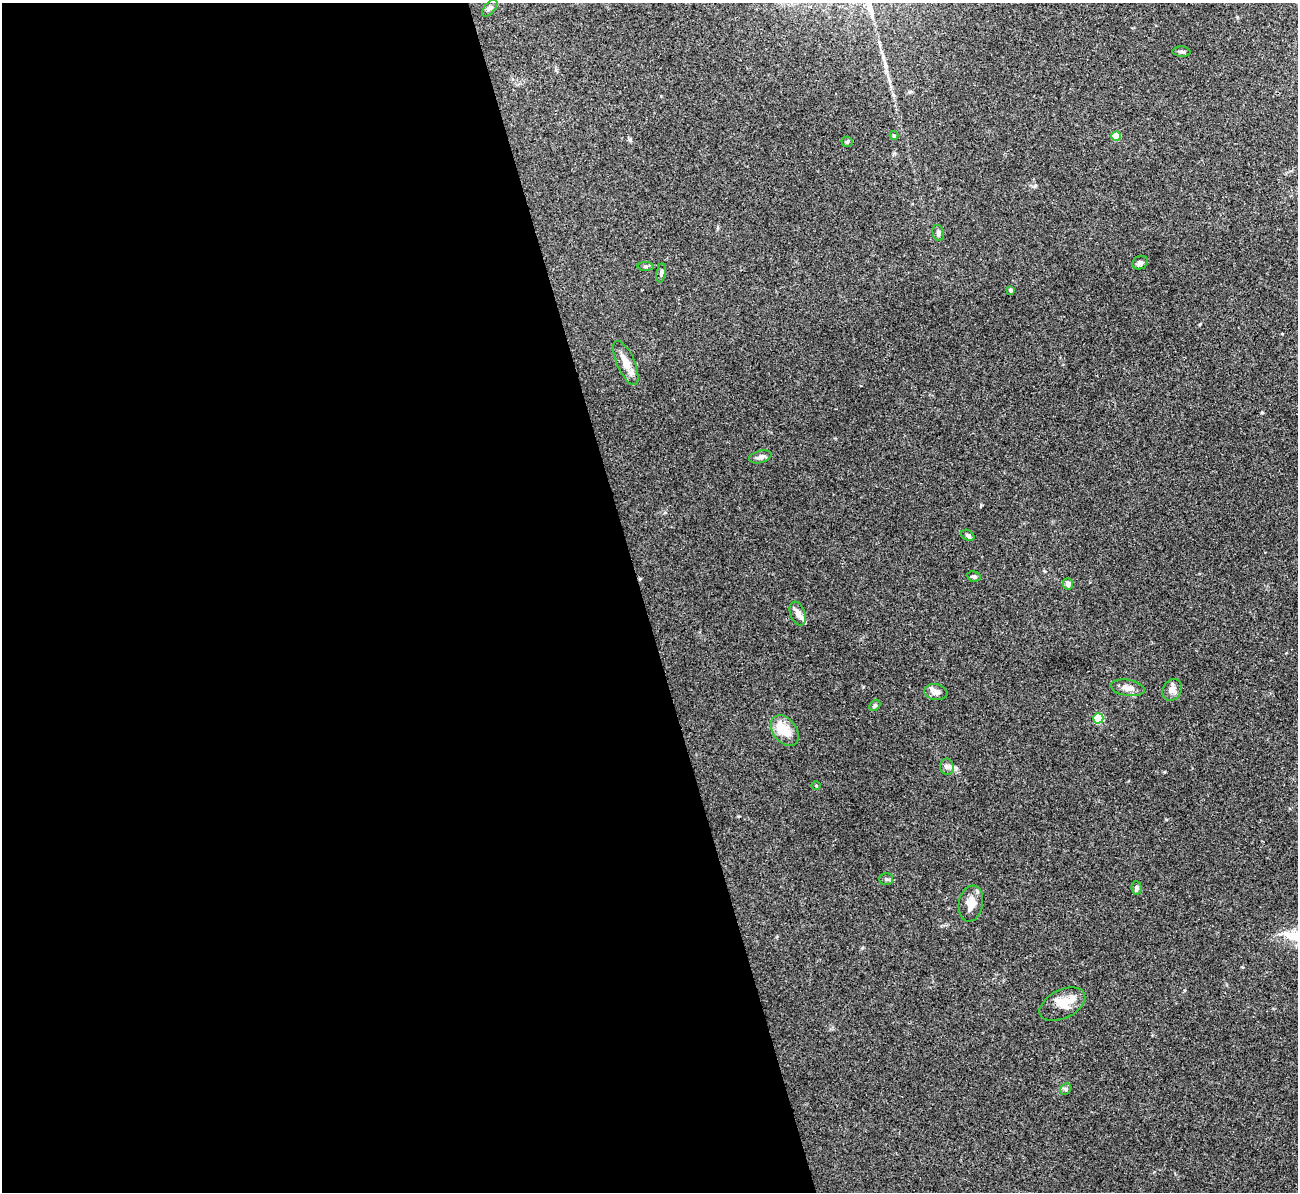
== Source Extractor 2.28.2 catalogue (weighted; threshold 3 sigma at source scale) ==
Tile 9 of 4 x 4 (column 1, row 3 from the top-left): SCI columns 2-1297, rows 1337-2526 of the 5190 x 5175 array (HDU 1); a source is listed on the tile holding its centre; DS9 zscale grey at full resolution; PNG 1300 x 1194 px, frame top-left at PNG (2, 3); each listed source drawn as its Kron ellipse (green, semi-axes under 4 px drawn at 4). Shown black and unused: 49% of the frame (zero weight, under 3 of 4 exposures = <1% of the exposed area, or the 3 px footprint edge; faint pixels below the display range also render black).
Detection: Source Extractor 2.28.2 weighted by HDU 2 'WHT'; one run over the whole footprint, this tile lists its part. Background 0.0745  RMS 0.0058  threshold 0.0262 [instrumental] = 3 sigma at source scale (4.5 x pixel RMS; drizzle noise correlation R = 1.50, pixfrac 1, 0.05/0.05 arcsec/px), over >= 5 px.
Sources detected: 32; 1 inside a brighter object's white glare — neither listed nor drawn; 2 inside a brighter listed object's ellipse — not listed separately; the other 29 listed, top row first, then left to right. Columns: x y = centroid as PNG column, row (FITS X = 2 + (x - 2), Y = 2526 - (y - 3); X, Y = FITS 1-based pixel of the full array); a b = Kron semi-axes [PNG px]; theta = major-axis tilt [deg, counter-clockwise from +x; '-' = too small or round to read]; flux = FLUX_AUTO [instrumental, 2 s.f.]
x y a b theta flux
490 8 10 5 51 1.6
1181 52 9 5 -2 1.4
894 135 4 4 - 0.6
1116 136 5 4 - 11
847 142 5 5 - 0.77
938 233 8 5 -76 1.4
1140 263 8 6 29 1.6
646 266 8 4 1 1
661 273 9 4 81 1.4
1010 290 4 3 - 1.3
626 363 24 9 -66 6.4
760 457 11 6 15 2.1
968 535 7 5 -31 1.3
974 576 7 5 -10 1.5
1068 584 6 5 - 2.3
798 614 12 7 -69 3.1
1128 688 17 8 -9 4.4
1172 690 11 9 60 3.1
936 692 12 8 -9 2.8
875 705 6 4 45 0.85
1098 718 5 5 - 33
785 730 17 11 -51 11
947 767 8 7 - 1.9
816 786 4 3 - 0.44
886 879 7 5 1 1.1
1137 888 7 5 -84 1.3
971 904 18 12 80 6.4
1062 1004 24 14 26 12
1066 1089 6 5 - 1